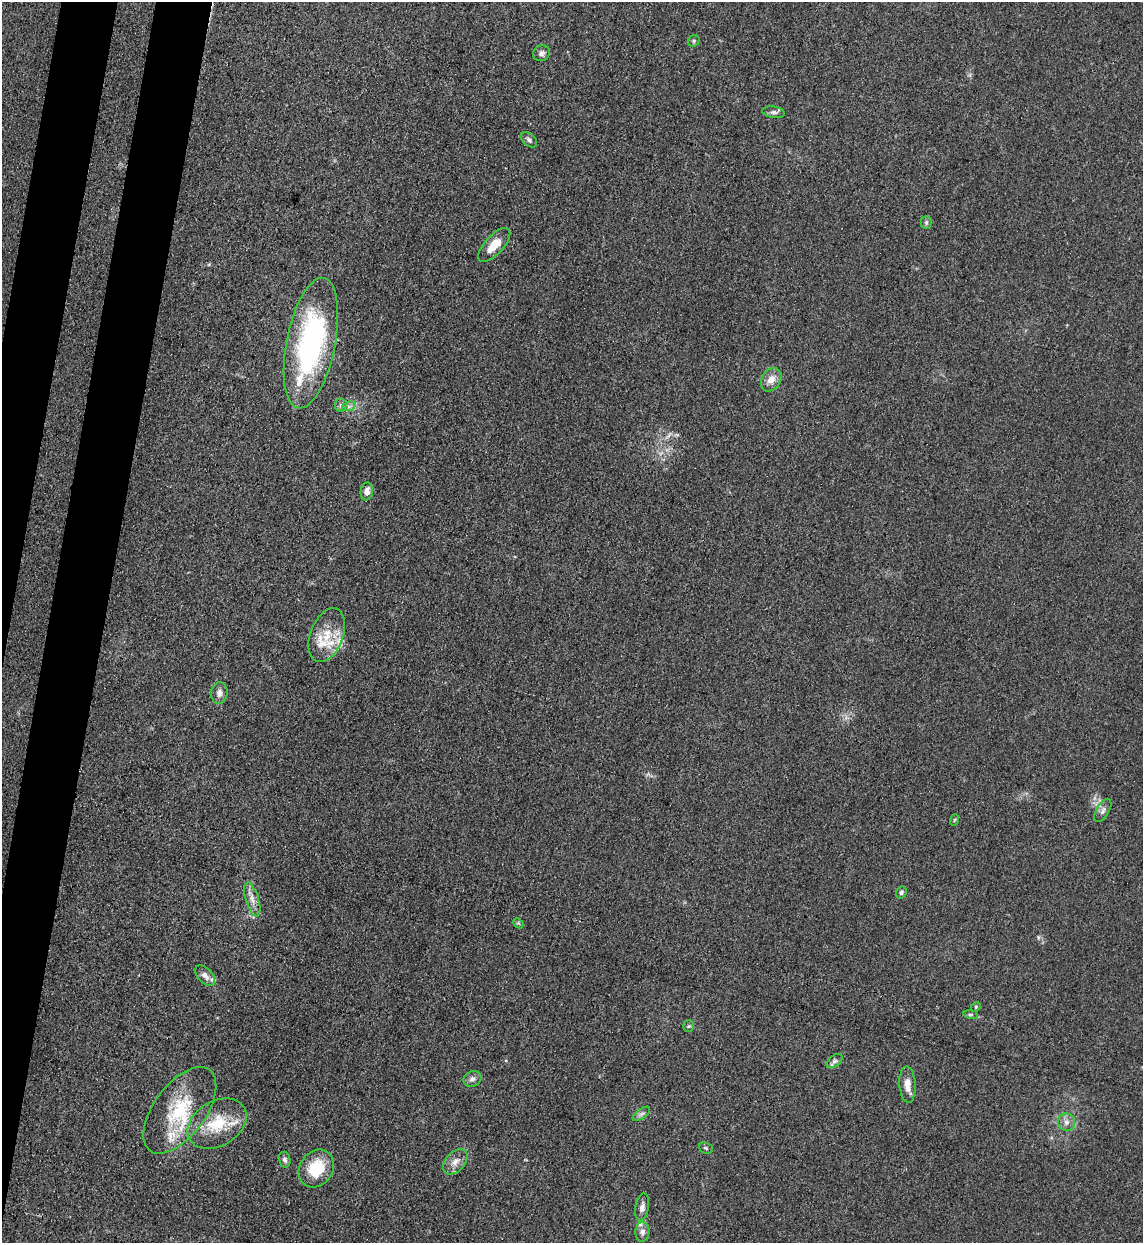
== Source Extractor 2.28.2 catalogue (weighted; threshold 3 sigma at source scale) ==
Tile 7 of 4 x 4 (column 3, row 2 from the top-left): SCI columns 2610-3750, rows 2506-3746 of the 5101 x 5010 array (HDU 1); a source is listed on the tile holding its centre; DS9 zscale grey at full resolution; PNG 1145 x 1245 px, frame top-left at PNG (2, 2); each listed source drawn as its Kron ellipse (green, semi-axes under 4 px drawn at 4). Shown black and unused: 6% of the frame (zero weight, under 3 of 4 exposures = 7% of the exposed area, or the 3 px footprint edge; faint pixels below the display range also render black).
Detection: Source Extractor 2.28.2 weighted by HDU 2 'WHT'; one run over the whole footprint, this tile lists its part. Background 0.0807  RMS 0.011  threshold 0.0478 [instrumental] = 3 sigma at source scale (4.5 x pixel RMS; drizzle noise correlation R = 1.50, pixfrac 1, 0.05/0.05 arcsec/px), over >= 5 px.
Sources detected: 44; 9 inside a brighter listed object's ellipse — not listed separately; the other 35 listed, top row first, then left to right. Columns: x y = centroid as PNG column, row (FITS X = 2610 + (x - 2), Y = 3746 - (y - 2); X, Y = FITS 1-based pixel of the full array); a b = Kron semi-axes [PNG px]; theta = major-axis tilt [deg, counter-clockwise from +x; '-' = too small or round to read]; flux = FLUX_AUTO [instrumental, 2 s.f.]
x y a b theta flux
694 41 6 5 - 1.8
541 53 8 7 - 3.9
774 112 11 5 -9 3.4
529 140 9 6 -40 3
926 223 6 5 - 2.2
494 245 21 9 47 19
311 343 66 24 79 220
771 380 12 9 58 9.9
341 405 6 6 - 2.6
349 406 7 4 18 2.8
367 491 9 6 81 6.9
327 635 28 16 69 27
219 693 11 8 85 5.3
1103 810 13 6 59 4.2
954 820 6 3 71 1.2
901 892 6 5 - 2
252 899 18 6 -73 7.6
518 923 6 4 -43 1.3
205 976 12 7 -46 6.4
976 1007 5 4 - 1.2
971 1014 7 4 -9 1.8
689 1026 6 5 - 2
834 1061 9 5 38 2.9
472 1079 9 7 27 4.4
907 1084 18 8 -86 10
180 1110 50 26 54 70
641 1114 10 5 35 3.4
1066 1122 8 8 - 5.7
217 1124 32 22 31 44
706 1148 7 5 -23 1.9
285 1160 8 6 -75 3.3
455 1162 15 9 47 9
316 1169 20 16 55 43
642 1207 14 6 80 5.4
642 1232 10 7 87 5